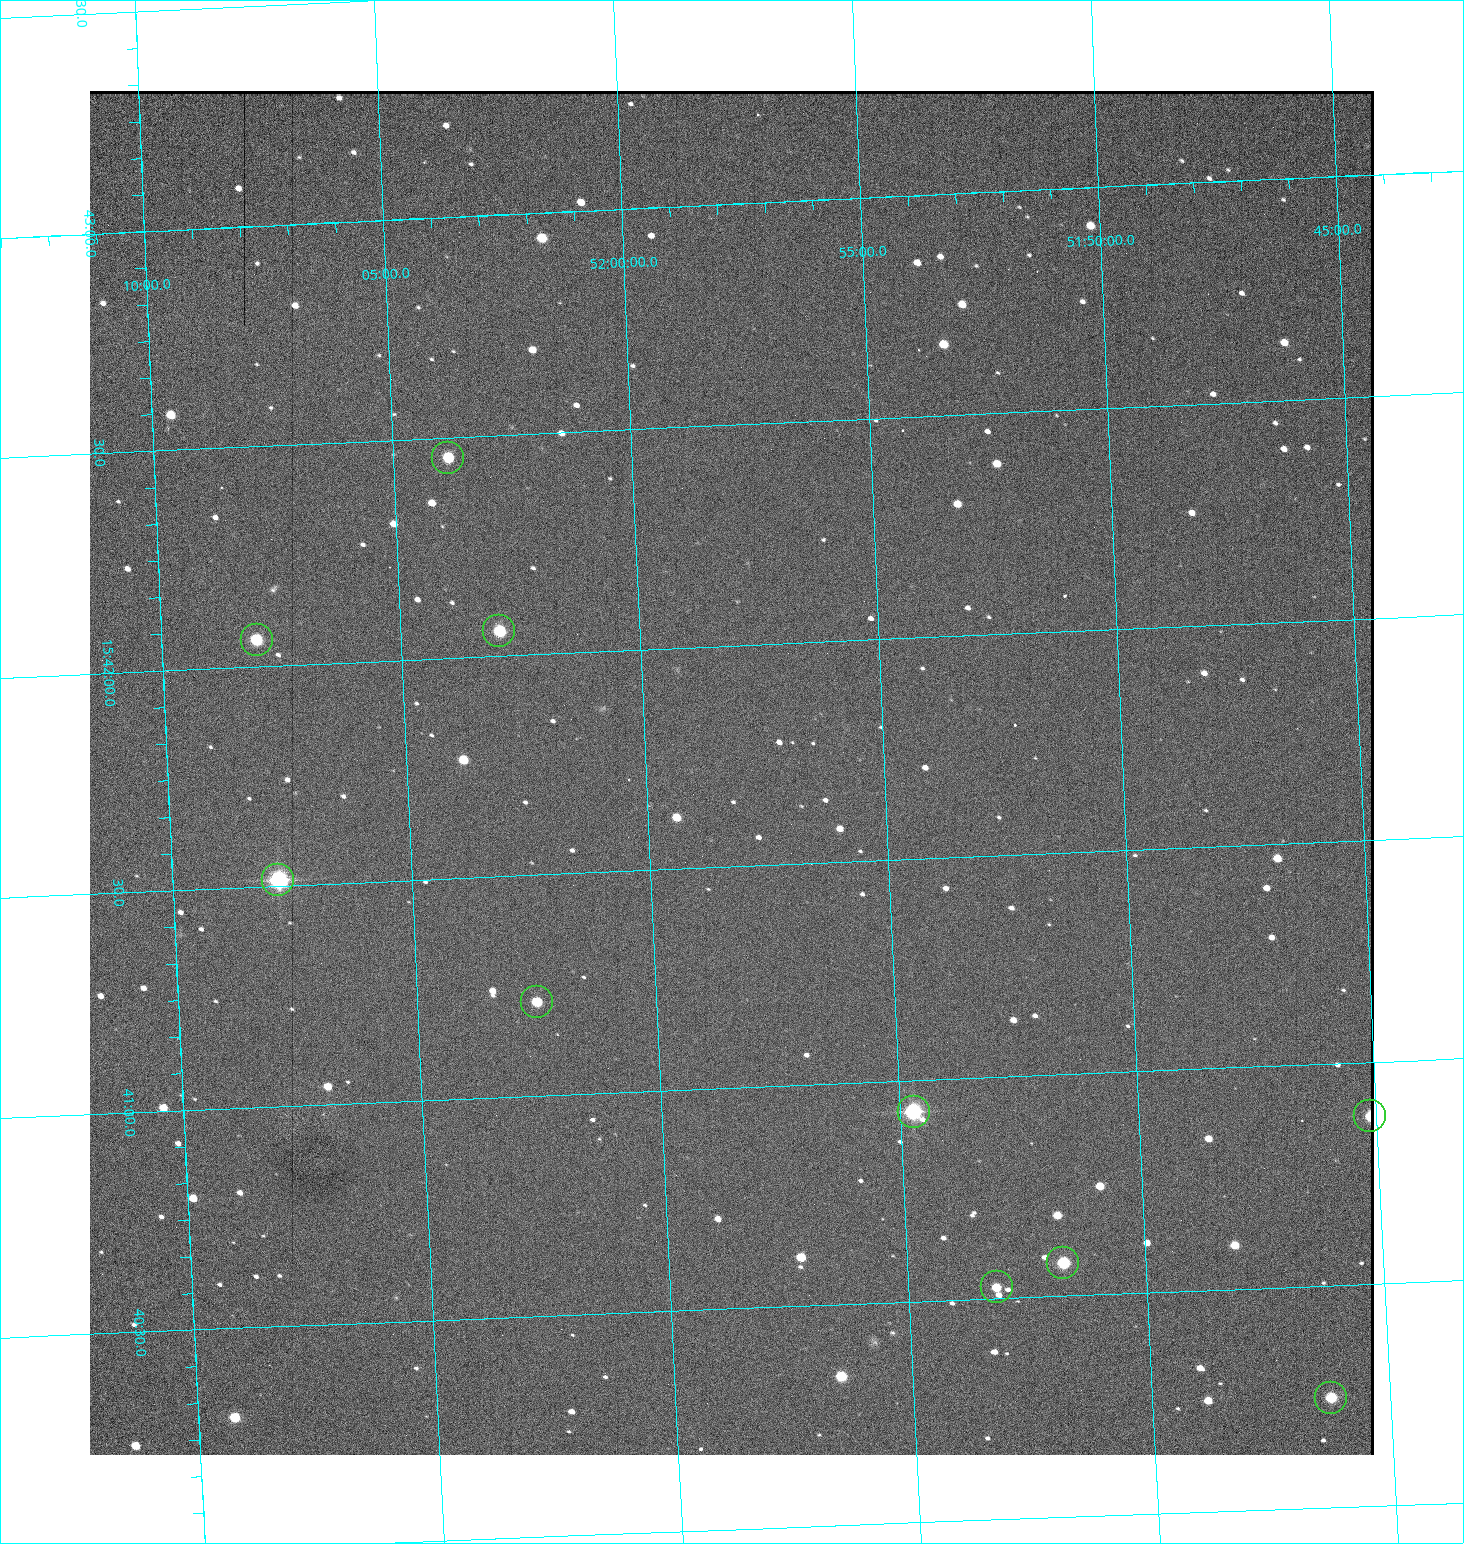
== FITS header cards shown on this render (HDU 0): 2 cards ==
NAXIS1  =                 1284 / length of data axis 1
NAXIS2  =                 1364 / length of data axis 2

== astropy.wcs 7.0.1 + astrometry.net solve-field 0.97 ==
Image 1284 x 1364 px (HDU 0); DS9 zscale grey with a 90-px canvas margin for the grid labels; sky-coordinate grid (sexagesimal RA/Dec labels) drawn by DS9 from the SOLVED WCS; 10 Tycho-2 reference stars matched to detected sources circled (green)
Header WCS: RA---TAN/DEC--TAN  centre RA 15:41:43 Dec +51:58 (235.43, +51.97 deg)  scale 1.26 arcsec/px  FOV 26.9' x 28.5'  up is +93 deg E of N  parity flipped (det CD > 0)
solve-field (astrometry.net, Tycho-2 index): VERIFIED the header's WCS against the Tycho-2 star catalogue (10 matches, 0 conflicts) and refined it, rather than solving blind
Solved WCS: RA---TAN-SIP/DEC--TAN-SIP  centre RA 15:41:43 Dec +51:58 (235.43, +51.97 deg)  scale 1.26 arcsec/px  FOV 26.9' x 28.6'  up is +93 deg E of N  parity flipped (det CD > 0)
The solver's refit moves the header's centre by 1.4 arcsec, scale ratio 1.002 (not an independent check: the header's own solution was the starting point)
Tycho-2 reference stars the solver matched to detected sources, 10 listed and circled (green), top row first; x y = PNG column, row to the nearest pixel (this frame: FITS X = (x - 90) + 1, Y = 1364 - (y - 91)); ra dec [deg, ICRS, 3 dp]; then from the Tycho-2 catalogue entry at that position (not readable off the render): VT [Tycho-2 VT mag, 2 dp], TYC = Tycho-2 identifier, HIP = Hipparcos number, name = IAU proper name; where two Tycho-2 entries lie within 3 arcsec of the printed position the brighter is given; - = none
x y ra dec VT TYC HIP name
448 458 235.614 +52.064 11.61 3489-1132-1 - -
499 631 235.514 +52.049 11.19 3489-1407-1 - -
257 640 235.515 +52.133 11.12 3489-1380-1 - -
278 880 235.378 +52.130 9.31 3489-1322-1 76850 -
537 1002 235.303 +52.042 11.52 3489-958-1 - -
914 1112 235.232 +51.912 9.59 3489-824-1 - -
1370 1116 235.219 +51.752 10.98 3489-1435-1 - -
1063 1263 235.143 +51.862 10.97 3489-1016-1 - -
997 1287 235.131 +51.886 12.29 3489-908-1 - -
1331 1398 235.062 +51.771 11.53 3489-1453-1 - -